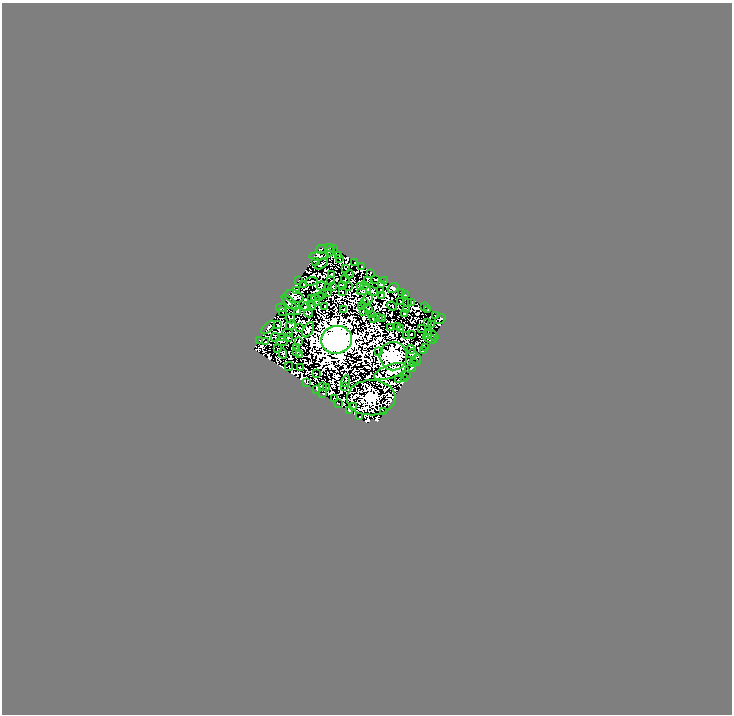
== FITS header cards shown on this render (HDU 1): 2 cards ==
NAXIS1  =                  730
NAXIS2  =                  712

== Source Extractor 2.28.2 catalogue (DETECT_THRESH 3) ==
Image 730 x 712 px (HDU 1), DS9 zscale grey, 1 PNG px = 1 image px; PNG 734 x 716 px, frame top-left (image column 1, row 712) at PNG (2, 3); each listed source drawn as its Kron ellipse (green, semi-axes under 4 px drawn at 4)
Background 0.0723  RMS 1.8e-05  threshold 5.29e-05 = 3 sigma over >= 5 px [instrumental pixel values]
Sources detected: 248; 112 with non-positive FLUX_AUTO (blend fragments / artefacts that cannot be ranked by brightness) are neither listed nor drawn; the other 136 listed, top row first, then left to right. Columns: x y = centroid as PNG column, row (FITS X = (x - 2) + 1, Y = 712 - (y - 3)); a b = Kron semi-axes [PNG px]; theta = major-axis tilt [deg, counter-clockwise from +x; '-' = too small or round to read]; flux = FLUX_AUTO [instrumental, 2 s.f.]
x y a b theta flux
329 247 4 4 - 0.75
334 248 3 3 - 0.065
321 249 5 3 - 0.033
330 251 5 3 - 0.19
339 255 2 2 - 0.38
319 256 10 3 4 1.6
339 259 3 2 - 0.26
315 261 3 2 - 0.31
355 263 3 2 - 0.18
322 264 7 2 36 0.055
362 266 3 2 - 0.86
345 268 2 2 - 0.4
371 273 3 2 - 0.37
332 274 3 2 - 0.43
349 274 4 2 - 0.24
345 279 4 2 - 0.21
331 280 2 2 - 0.19
376 280 4 3 - 0.14
299 281 3 2 - 0.41
311 281 6 2 6 0.43
368 281 3 3 - 0.16
384 281 2 2 - 0.47
304 284 3 2 - 0.16
381 285 4 3 - 0.82
321 286 5 2 - 0.088
333 286 3 2 - 0.44
343 286 4 4 - 0.49
361 286 2 2 - 0.12
364 286 2 2 - 0.12
349 287 2 2 - 0.37
328 288 4 3 - 0.2
393 288 6 4 35 8.2
364 290 7 2 22 0.11
381 290 3 2 - 0.046
296 291 3 2 - 0.53
372 291 6 4 -27 0.29
328 292 3 2 - 0.014
343 292 3 2 - 0.78
402 292 2 2 - 0.25
322 294 2 2 - 0.24
381 295 3 2 - 0.63
405 295 3 2 - 0.48
294 296 9 6 -19 0.81
319 296 4 2 - 0.39
312 299 3 2 - 0.11
368 299 6 4 76 1.1
316 300 6 3 -73 0.029
400 301 3 2 - 0.42
289 302 10 4 -47 0.94
364 303 3 2 - 0.059
407 303 2 2 - 0.57
412 303 4 3 - 0.55
312 305 4 4 - 0.054
296 306 3 3 - 0.21
324 306 2 2 - 0.28
392 306 5 2 - 0.28
306 307 4 3 - 0.16
362 307 3 2 - 0.09
425 307 3 2 - 0.17
281 308 5 2 - 0.62
368 309 3 2 - 0.068
428 309 3 2 - 0.13
344 310 4 3 - 0.036
406 310 3 2 - 0.12
364 311 3 2 - 0.33
283 312 2 2 - 0.17
298 312 3 2 - 0.4
309 313 4 2 - 0.67
405 313 3 2 - 0.35
372 315 4 2 - 0.086
436 315 3 2 - 0.47
379 318 2 2 - 0.099
382 318 3 3 - 0.079
290 319 5 2 - 0.18
374 319 3 2 - 0.26
440 319 6 2 39 0.53
428 323 2 2 - 0.33
278 325 3 2 - 0.2
291 325 5 3 - 0.25
432 325 3 2 - 0.12
268 327 8 3 45 0.95
390 327 2 2 - 0.039
397 327 2 2 - 0.25
299 328 3 2 - 0.4
400 329 2 2 - 0.19
422 329 2 2 - 0.35
308 330 8 4 59 0.065
288 333 5 2 - 0.029
411 334 2 2 - 0.39
406 335 3 2 - 0.021
428 335 4 2 - 0.42
432 335 7 3 -41 0.11
275 337 4 3 - 0.67
282 337 4 2 - 0.14
288 338 3 2 - 0.28
430 339 7 3 -16 0.79
259 340 2 2 - 0.1
336 340 15 14 - 3500
266 342 2 2 - 0.014
282 342 6 3 2 0.8
299 342 3 2 - 0.3
296 347 4 3 - 0.57
426 347 3 2 - 0.38
278 348 2 2 - 0.016
411 349 4 2 - 0.14
423 350 3 2 - 0.43
296 351 4 3 - 0.18
379 352 2 2 - 0.28
283 353 5 3 - 0.41
412 354 5 2 - 0.83
300 355 3 2 - 0.28
393 356 14 14 - 280
417 360 6 3 83 0.72
413 363 2 2 - 0.59
289 366 4 2 - 0.043
412 367 5 3 - 0.31
301 368 3 2 - 0.36
390 371 17 6 20 30
316 374 3 2 - 0.24
407 376 3 2 - 0.29
398 379 3 2 - 0.52
404 379 3 2 - 0.63
346 381 6 2 77 0.86
307 383 3 2 - 0.58
322 387 4 3 - 0.14
345 387 2 2 - 0.084
327 388 3 2 - 0.12
316 389 4 2 - 0.063
323 394 3 2 - 0.3
334 398 3 2 - 0.23
371 398 24 17 2 210
338 404 2 2 - 0.25
353 407 3 2 - 0.32
350 410 4 3 - 1.4
384 412 2 2 - 0.048
359 417 3 2 - 0.35
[112 non-positive-flux detections neither listed nor drawn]